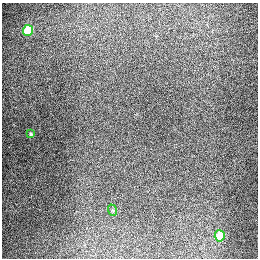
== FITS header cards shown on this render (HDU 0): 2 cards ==
NAXIS1  =                  256
NAXIS2  =                  256

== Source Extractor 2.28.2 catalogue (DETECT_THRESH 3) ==
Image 256 x 256 px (HDU 0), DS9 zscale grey, 1 PNG px = 1 image px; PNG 260 x 260 px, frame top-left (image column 1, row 256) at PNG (2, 3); each listed source drawn as its Kron ellipse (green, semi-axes under 4 px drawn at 4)
Background 1330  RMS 27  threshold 82.3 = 3 sigma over >= 5 px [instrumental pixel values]
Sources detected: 4; all 4 listed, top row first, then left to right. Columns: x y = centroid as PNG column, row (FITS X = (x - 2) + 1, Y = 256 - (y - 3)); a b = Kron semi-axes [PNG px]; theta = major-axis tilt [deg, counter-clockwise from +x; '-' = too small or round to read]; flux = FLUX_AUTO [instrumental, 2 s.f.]
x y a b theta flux
28 30 5 5 - 90000
31 134 4 3 - 2400
112 210 6 3 -71 1900
220 236 5 5 - 73000